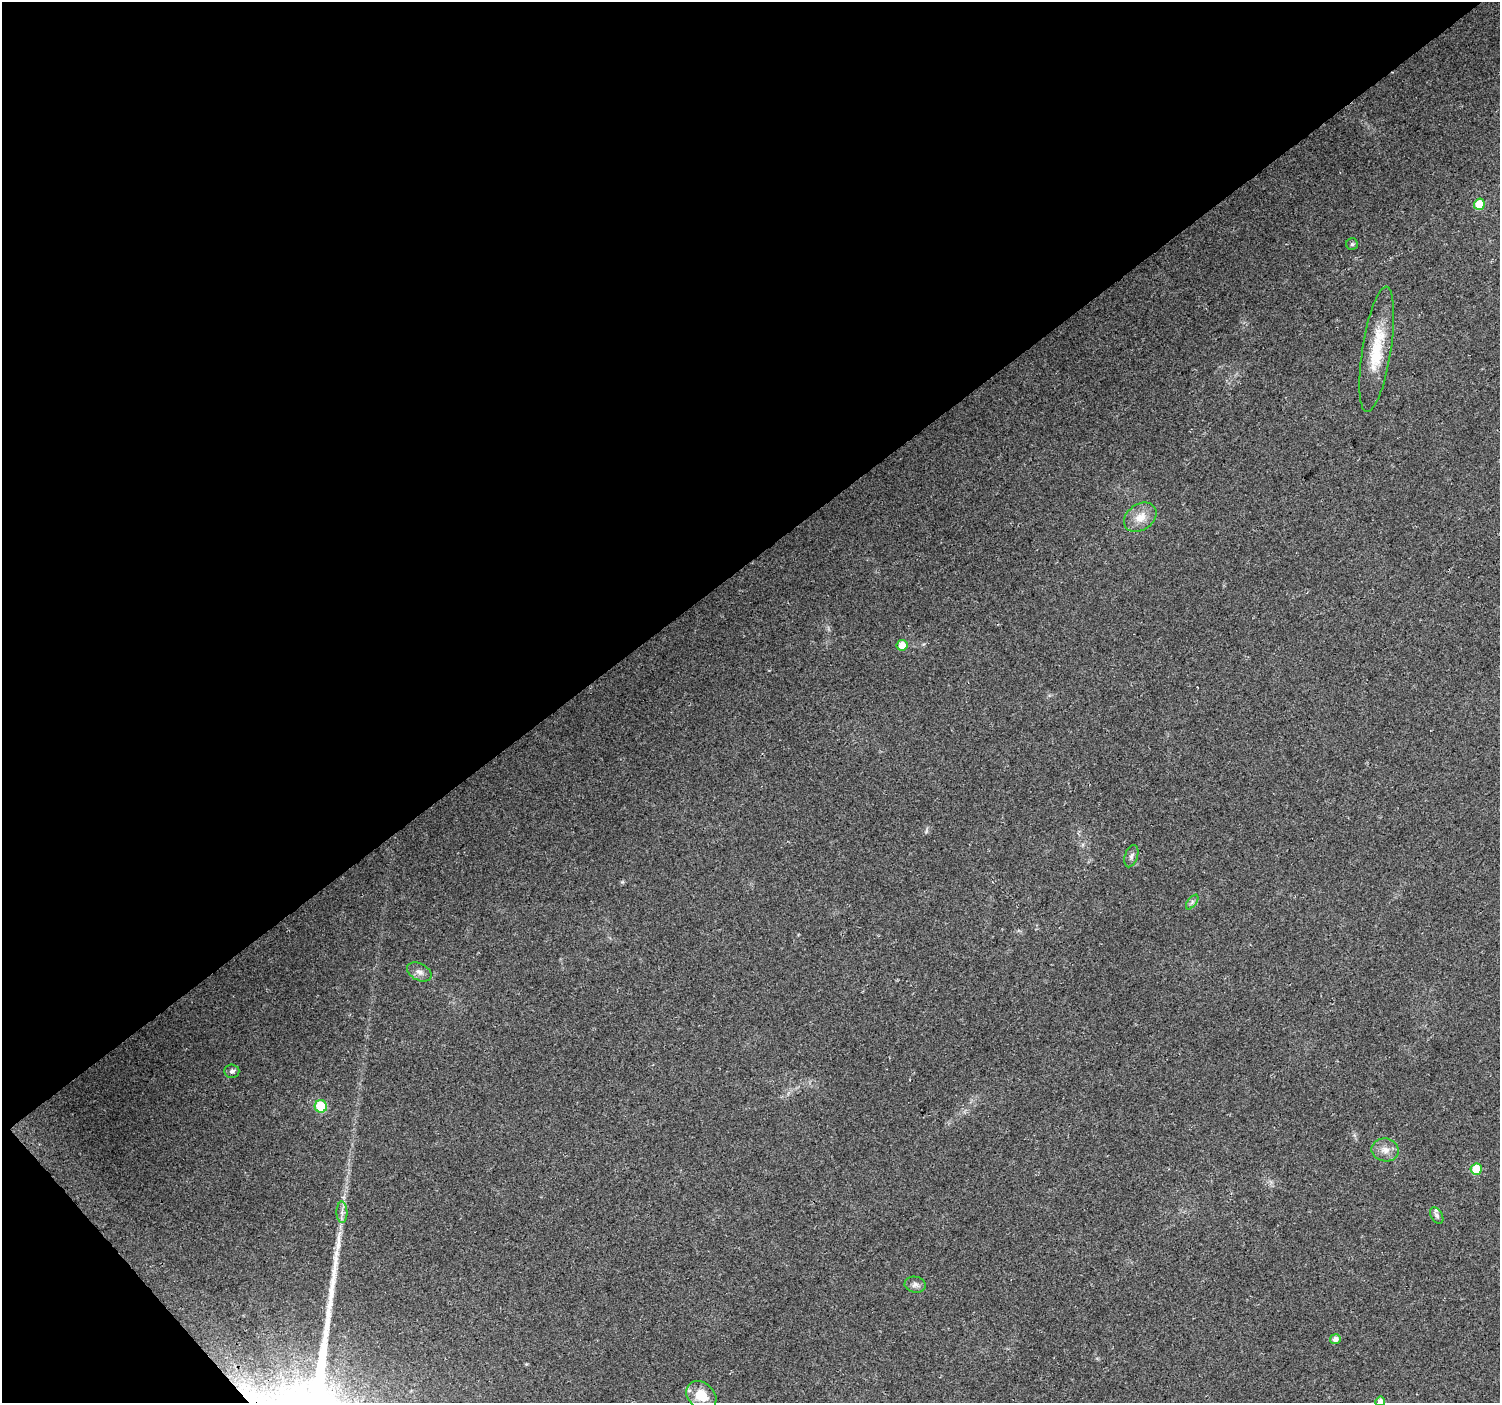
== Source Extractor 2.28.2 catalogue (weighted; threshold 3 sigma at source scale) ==
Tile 5 of 4 x 4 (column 1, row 2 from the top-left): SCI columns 32-1529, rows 3023-4423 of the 6047 x 5984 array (HDU 1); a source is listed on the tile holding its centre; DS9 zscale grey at full resolution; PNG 1502 x 1405 px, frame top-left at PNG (2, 2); each listed source drawn as its Kron ellipse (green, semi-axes under 4 px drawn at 4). Shown black and unused: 42% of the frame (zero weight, under 2 of 3 exposures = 2% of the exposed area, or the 3 px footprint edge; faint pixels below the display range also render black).
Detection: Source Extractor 2.28.2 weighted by HDU 2 'WHT'; one run over the whole footprint, this tile lists its part. Background 0.0578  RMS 0.011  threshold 0.0499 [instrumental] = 3 sigma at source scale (4.5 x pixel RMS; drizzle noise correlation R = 1.50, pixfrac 1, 0.0396/0.0396 arcsec/px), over >= 5 px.
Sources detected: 19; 1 inside a brighter listed object's ellipse — not listed separately; the other 18 listed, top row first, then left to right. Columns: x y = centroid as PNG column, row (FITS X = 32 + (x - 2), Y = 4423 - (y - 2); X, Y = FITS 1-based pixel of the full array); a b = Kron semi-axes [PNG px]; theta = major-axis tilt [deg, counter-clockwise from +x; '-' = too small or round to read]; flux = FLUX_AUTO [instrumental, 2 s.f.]
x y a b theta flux
1479 204 6 5 - 25
1352 244 6 6 - 2.1
1377 349 63 14 81 46
1140 517 18 13 35 15
902 645 5 5 - 15
1131 856 11 6 72 3.8
1192 902 8 4 54 2.6
419 972 13 8 -27 6.1
232 1071 7 7 - 3.4
321 1106 6 6 - 56
1385 1150 13 11 -10 9.6
1476 1169 6 5 - 30
342 1212 10 5 -88 4
1437 1215 9 5 -57 2.6
915 1285 10 8 -8 4.4
1335 1339 5 4 - 5.7
701 1395 16 12 -37 23
1380 1401 5 4 - 6.5
Isophote crosses this tile's border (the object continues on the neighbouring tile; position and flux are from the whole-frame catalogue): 1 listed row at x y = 1380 1401